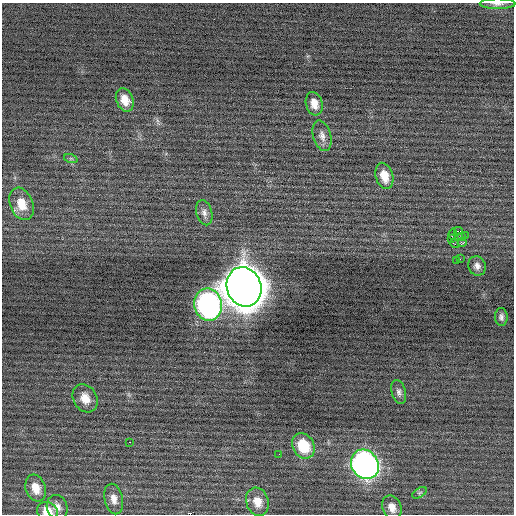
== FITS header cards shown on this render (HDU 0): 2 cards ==
NAXIS1  =                  512 / Axis length
NAXIS2  =                  512 / Axis length

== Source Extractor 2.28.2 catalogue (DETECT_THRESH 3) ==
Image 512 x 512 px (HDU 0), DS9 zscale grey, 1 PNG px = 1 image px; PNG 516 x 516 px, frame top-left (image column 1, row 512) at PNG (2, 3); each listed source drawn as its Kron ellipse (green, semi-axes under 4 px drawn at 4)
Background -0.0285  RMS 0.71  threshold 2.13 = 3 sigma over >= 5 px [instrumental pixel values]
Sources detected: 35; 1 with non-positive FLUX_AUTO (blend fragments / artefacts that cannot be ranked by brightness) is neither listed nor drawn; the other 34 listed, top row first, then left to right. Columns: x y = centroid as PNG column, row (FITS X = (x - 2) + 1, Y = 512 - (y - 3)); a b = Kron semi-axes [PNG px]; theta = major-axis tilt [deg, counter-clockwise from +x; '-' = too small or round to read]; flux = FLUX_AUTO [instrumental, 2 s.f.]
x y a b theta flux
498 4 18 5 -1 220
125 100 12 8 -68 560
314 104 12 8 -74 450
322 136 15 9 -74 320
71 159 7 4 -19 73
384 176 13 8 -73 680
21 204 17 11 -69 820
204 213 13 8 -74 250
458 231 4 2 - 1000
453 234 6 3 77 60
465 235 2 2 - 1200
461 236 3 2 - 53
451 238 3 2 - 470
462 243 4 2 - 44
454 244 5 2 - 33
460 259 2 2 - 74
456 261 3 2 - 76
477 266 10 8 -66 230
244 287 20 17 -70 170000
208 305 16 14 -79 14000
501 317 9 6 -86 160
399 392 12 7 -76 200
85 398 15 11 -59 600
130 442 2 2 - 600
303 446 13 10 -61 1800
279 454 2 2 - 96
365 464 15 13 -55 23000
36 488 14 10 -71 660
419 493 8 4 31 98
114 499 15 9 -78 410
257 502 14 11 -71 610
57 507 12 10 -69 340
392 507 12 9 -69 400
47 511 10 9 - 720
At the frame edge (FLAGS 8, measured only in part): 2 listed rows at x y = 498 4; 47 511
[1 non-positive-flux detection neither listed nor drawn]